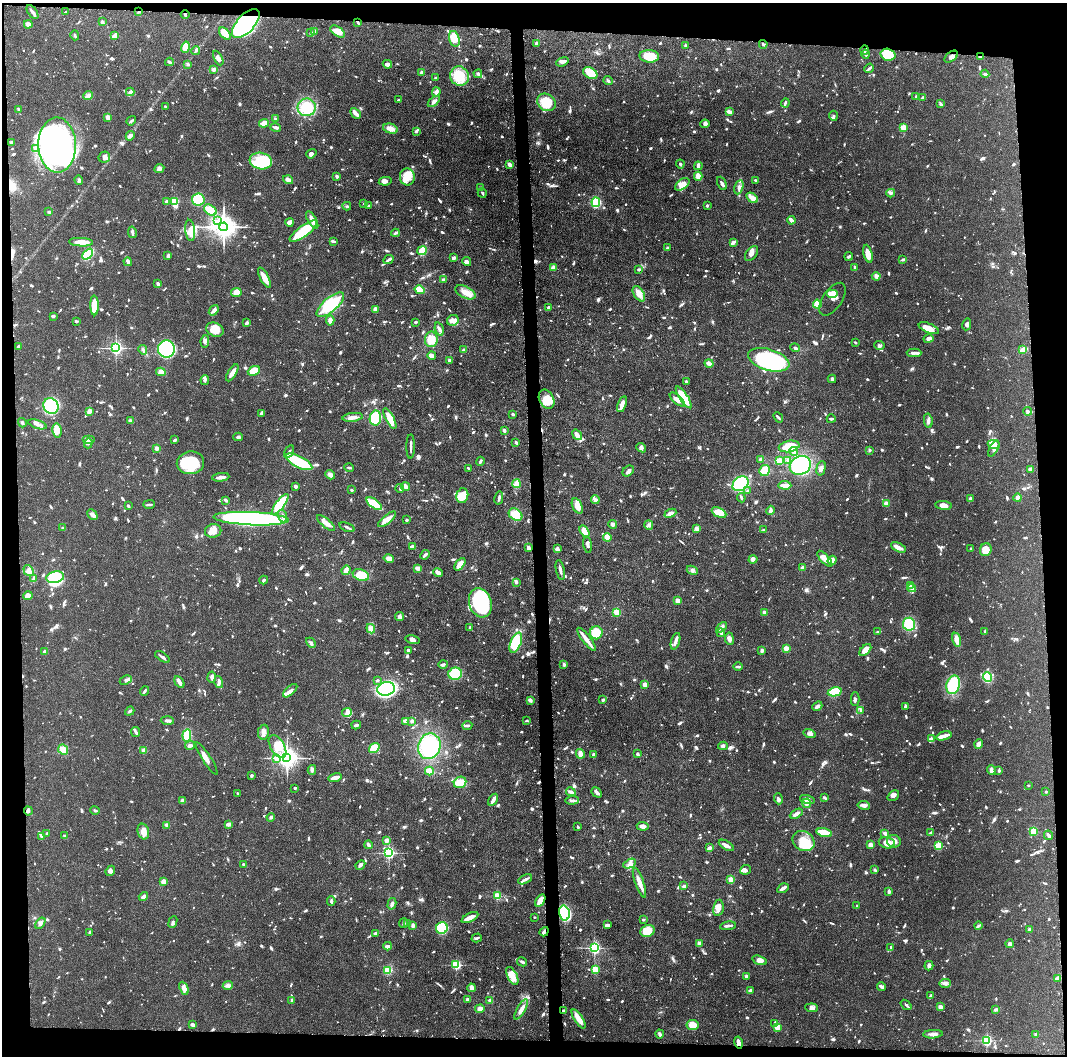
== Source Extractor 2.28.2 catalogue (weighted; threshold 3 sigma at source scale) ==
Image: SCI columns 7-4265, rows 12-4225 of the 4271 x 4239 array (HDU 1 of 3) = the unmasked area's bounding box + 8 px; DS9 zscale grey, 4 x 4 block average (1 PNG px = mean of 4 x 4 image px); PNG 1069 x 1058 px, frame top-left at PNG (2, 3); each listed source drawn as its Kron ellipse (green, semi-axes under 4 px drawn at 4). Shown black and unused: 9% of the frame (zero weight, under 3 of 6 exposures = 1% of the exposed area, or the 3 px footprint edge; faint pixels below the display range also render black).
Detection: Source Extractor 2.28.2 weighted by HDU 2 'WHT'. Background 0.0477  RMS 0.0026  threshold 0.0107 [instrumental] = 3 sigma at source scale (4.09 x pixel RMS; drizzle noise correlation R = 1.36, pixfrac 0.8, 0.05/0.05 arcsec/px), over >= 5 px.
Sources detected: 1816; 5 too faint to see at this stretch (4 x 4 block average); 12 inside a brighter object's white glare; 10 cosmic-ray / hot-pixel residue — neither listed nor drawn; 51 coinciding with a brighter row at this scale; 83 inside a brighter listed object's ellipse — not listed separately; of the other 1655, all 500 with FLUX_AUTO >= 2.4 (the completeness limit of this list) listed and drawn (1155 fainter detections not listed), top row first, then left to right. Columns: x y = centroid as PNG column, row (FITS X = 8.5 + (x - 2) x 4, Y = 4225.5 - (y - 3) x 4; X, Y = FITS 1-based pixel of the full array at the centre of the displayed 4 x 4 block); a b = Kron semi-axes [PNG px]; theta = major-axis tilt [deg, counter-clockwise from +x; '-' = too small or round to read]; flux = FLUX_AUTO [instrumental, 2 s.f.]
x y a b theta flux
139 11 2 2 - 3.5
33 12 8 2 -55 6.5
65 12 4 2 - 2.5
185 14 4 2 - 3.2
102 22 4 3 - 2.8
358 22 3 2 - 2.9
246 23 18 8 48 330
28 24 4 3 - 13
315 31 4 3 - 2.8
311 32 3 2 - 3.1
338 32 8 4 -32 16
225 33 7 4 -49 23
75 35 5 2 - 2.9
115 36 3 2 - 9.7
454 39 8 5 -76 19
537 44 3 2 - 5.5
763 44 4 2 - 2.5
685 46 3 2 - 3.3
185 47 5 3 - 29
196 50 4 3 - 2.9
865 50 4 2 - 5.2
866 54 5 3 - 3.3
888 55 7 6 - 45
649 56 10 6 -3 33
980 56 4 2 - 2.5
951 57 7 5 37 5
218 58 8 2 -62 5.8
169 62 4 2 - 3.4
562 62 6 2 21 7.2
188 64 2 2 - 3.9
387 64 5 3 - 7
869 68 5 2 - 3.8
214 69 3 3 - 3.8
421 72 3 2 - 3
590 73 7 5 -30 27
478 74 4 3 - 5.9
985 74 4 2 - 3.5
459 76 10 9 - 40
435 78 2 2 - 3.4
608 81 5 3 - 2.9
130 92 4 3 - 4
436 92 5 3 - 5.8
88 96 5 3 - 6.5
916 97 3 2 - 2.4
923 97 3 2 - 4.9
398 100 3 2 - 3.1
434 101 7 3 39 5.5
546 102 10 8 -39 43
785 103 5 2 - 4.5
941 104 3 2 - 3.1
165 106 3 2 - 2.8
307 107 9 9 - 50
18 109 4 2 - 2.6
729 112 3 2 - 7.7
356 113 6 2 -46 11
833 116 5 3 - 3.5
108 118 4 2 - 7.6
275 119 3 2 - 2.5
131 121 5 2 - 3.3
264 123 5 3 - 12
705 124 5 4 - 4.3
276 127 5 3 - 4.4
903 127 2 2 - 66
390 129 7 5 -15 11
416 131 2 2 - 4.6
130 136 5 4 - 3.7
11 142 3 2 - 3.2
57 145 27 19 -88 620
35 148 3 3 - 2.4
311 154 5 3 - 3.9
104 157 6 5 - 6.6
261 161 11 8 -9 61
680 164 4 3 - 2.4
510 165 3 2 - 7.6
698 166 4 2 - 7.5
159 168 5 4 - 4.4
698 176 4 3 - 13
337 177 3 2 - 5.1
407 177 8 7 - 17
79 180 5 2 - 3.1
288 180 5 2 - 9
755 180 2 2 - 2.7
385 181 6 4 10 6.2
722 183 7 3 -65 3.6
682 184 8 5 36 10
739 187 7 3 76 5.1
481 188 2 2 - 2.6
482 193 5 2 - 2.6
891 193 4 3 - 3.6
752 198 6 3 -34 14
198 199 6 6 - 84
174 201 3 2 - 100
167 202 2 2 - 8.2
596 202 5 3 - 75
364 204 2 2 - 2.8
369 205 2 2 - 3.1
707 205 2 2 - 3.1
347 206 4 3 - 2.5
210 210 7 4 -35 22
49 212 3 2 - 2.7
312 220 9 3 -60 12
791 220 4 2 - 7.9
217 221 4 2 - 2.7
289 222 4 3 - 7.3
224 227 4 4 - 2100
190 230 10 5 -84 10
303 231 16 5 36 64
132 232 6 2 -79 4.3
395 233 4 2 - 4.4
333 241 4 2 - 2.5
81 242 12 3 -2 17
733 242 4 3 - 5.7
668 248 3 3 - 2.4
422 251 5 4 - 33
88 254 6 4 47 75
752 254 8 5 53 7.7
868 254 9 4 -75 18
168 256 4 3 - 4
849 256 4 2 - 3.4
453 258 3 2 - 5.2
903 259 4 2 - 2.9
388 260 6 2 25 3.8
467 261 4 3 - 5.2
128 262 4 2 - 4.2
553 268 2 2 - 27
855 268 4 2 - 2.7
639 270 2 2 - 3.4
876 276 4 4 - 3.9
264 278 11 3 -63 17
443 279 2 2 - 3.8
158 284 3 2 - 5
419 290 5 3 - 24
236 292 5 4 - 15
465 292 11 5 -27 15
639 294 8 5 -58 12
833 294 6 4 0 24
833 299 19 9 56 13
817 304 4 3 - 24
94 305 10 4 -88 32
330 305 17 7 40 81
549 308 2 2 - 15
214 310 6 4 53 6.1
375 310 2 2 - 22
53 316 3 2 - 3.2
330 320 5 3 - 8.6
453 320 6 5 - 6.3
76 321 3 2 - 3.2
416 322 2 2 - 3.3
247 323 3 2 - 6.8
967 324 6 4 80 6.3
929 328 11 4 -23 16
439 329 7 3 -74 4.6
215 330 9 6 -22 19
928 338 5 3 - 3.6
431 339 8 6 81 21
205 341 6 3 82 4.5
855 342 2 2 - 2.7
18 346 2 2 - 6
879 346 5 3 - 3.3
116 348 2 2 - 420
795 348 5 3 - 3
166 349 9 8 - 180
143 350 4 3 - 3
463 350 3 2 - 3.5
1023 350 4 2 - 28
914 353 7 2 -1 6.3
432 355 4 3 - 7.6
769 360 21 10 -17 310
450 361 4 3 - 3.4
709 363 5 2 - 8.8
254 371 6 4 23 20
161 372 4 3 - 14
232 373 9 2 58 13
832 379 4 3 - 3.5
205 380 5 3 - 5.8
686 381 2 2 - 6.7
684 397 13 3 -56 59
547 399 10 7 -64 22
677 400 9 4 -42 11
622 404 8 3 71 10
51 406 8 7 - 66
89 411 3 2 - 8.1
1027 411 4 3 - 2.8
261 413 4 2 - 3.5
513 414 2 2 - 4.4
353 417 10 3 7 8.6
778 417 6 2 -50 3
375 418 7 5 81 120
390 419 11 4 -63 18
831 419 4 2 - 2.8
130 420 3 2 - 4
928 421 7 3 -79 4.5
22 423 5 2 - 2.7
37 424 9 3 -18 5.3
57 430 7 4 -81 18
504 430 3 2 - 5.2
577 435 6 3 -52 9.2
238 437 4 3 - 2.9
89 439 6 4 0 5.4
174 440 3 2 - 2.8
88 443 5 4 - 4.3
516 443 4 2 - 3.2
994 445 6 3 -21 15
411 446 12 2 90 4.6
789 446 10 5 11 41
157 448 2 2 - 23
641 448 5 3 - 3.4
994 449 8 3 61 7.6
869 450 2 2 - 9.2
289 451 7 2 59 3.4
793 451 4 3 - 5.8
761 459 3 2 - 4
788 460 3 2 - 3.4
480 461 4 2 - 2.7
779 461 3 2 - 27
299 462 14 5 -27 94
190 463 14 11 9 78
800 465 11 9 27 110
349 467 5 2 - 2.4
821 468 7 4 75 5.7
469 469 3 2 - 4.1
1031 469 3 3 - 8.3
764 470 6 5 - 30
628 471 6 5 - 4.1
330 475 5 3 - 9.4
221 477 8 2 7 7.7
516 484 4 2 - 27
741 484 9 6 38 110
785 485 6 2 -4 12
295 487 3 3 - 2.4
405 487 4 3 - 7.4
400 488 4 2 - 2.8
352 490 2 2 - 3.3
748 491 3 2 - 4.3
462 496 7 6 - 27
499 498 6 2 78 3.6
741 498 4 2 - 3.8
1018 498 4 2 - 10
970 499 3 2 - 4.8
226 500 2 2 - 5.2
595 500 4 3 - 4.2
886 503 4 3 - 6.4
149 504 6 2 1 2.4
280 504 12 4 54 81
374 504 9 4 -37 43
944 505 8 4 -6 9.3
128 506 2 2 - 3.6
577 506 8 4 -64 14
770 510 5 3 - 4.2
670 513 6 4 23 7.8
719 513 8 4 -26 24
92 515 6 3 -44 7.2
516 515 7 5 -39 29
283 516 6 3 -72 5.4
251 519 37 6 -3 510
387 519 11 4 40 10
406 520 2 2 - 3.4
326 523 11 3 -40 15
613 524 4 4 - 4.5
649 525 5 4 - 4.1
347 527 8 2 -21 2.9
63 528 3 2 - 3.3
697 529 4 3 - 5.9
764 530 3 2 - 3.2
213 531 8 6 12 14
585 531 6 4 -60 18
607 537 4 3 - 15
588 545 8 3 -81 6.3
412 546 3 2 - 5.9
898 547 8 3 -26 9.8
528 548 3 2 - 10
971 548 2 2 - 2.7
557 549 3 3 - 4.9
986 550 6 5 - 20
425 555 5 2 - 4.8
389 558 5 4 - 10
753 559 4 2 - 4.1
825 559 10 4 -48 12
832 560 5 4 - 9
460 564 7 3 52 15
417 568 3 2 - 7.2
803 568 3 2 - 7.1
346 570 5 3 - 8.2
560 570 10 2 -78 5.4
692 570 6 3 -23 3.3
28 571 6 4 -55 6.7
438 573 5 2 - 11
361 575 8 5 -21 37
55 577 9 5 10 55
34 579 3 2 - 8.5
264 580 4 2 - 2.5
516 582 4 3 - 2.7
910 586 2 2 - 6.8
912 588 4 4 - 5.8
28 596 4 3 - 9.6
678 601 4 3 - 9.6
480 603 15 11 -72 200
617 612 2 2 - 69
764 612 2 2 - 18
399 617 4 4 - 4.7
909 624 6 6 - 49
470 627 2 2 - 3.8
722 627 6 4 48 7.2
371 629 5 4 - 7.1
985 631 4 2 - 2.5
878 632 4 3 - 2.6
596 633 6 6 - 40
721 633 4 3 - 3
586 639 14 3 -52 13
729 639 6 4 -82 5.3
413 640 7 3 -13 6.3
957 640 7 3 -76 17
675 641 8 3 72 7.5
311 643 6 2 -44 2.8
516 643 11 5 68 90
786 648 2 2 - 32
408 650 4 3 - 6.2
865 650 7 4 48 13
45 651 4 2 - 6.4
762 651 3 2 - 4.7
162 657 8 2 -33 4
443 664 4 2 - 4.2
564 664 3 3 - 3.1
738 667 5 2 - 4.8
455 674 7 6 - 49
212 677 5 2 - 4.4
987 677 5 4 - 45
126 680 6 3 26 4.6
377 680 3 2 - 2.8
179 682 6 2 -58 13
219 682 6 3 -73 4.2
645 685 2 2 - 34
953 685 9 6 75 92
386 689 9 7 10 410
144 691 5 2 - 3.7
290 691 9 3 42 6.2
835 692 7 4 12 36
855 699 7 2 -88 3.7
530 700 4 3 - 4
603 700 3 2 - 3.2
817 706 5 3 - 4.7
905 706 3 2 - 3.3
861 710 4 3 - 3.4
130 711 5 2 - 2.8
347 712 5 4 - 5.1
167 720 6 2 -3 4.3
406 721 3 2 - 9.2
412 721 2 2 - 6.9
526 721 3 2 - 2.4
356 725 5 2 - 3.1
467 725 5 2 - 4.5
136 732 5 2 - 2.9
263 732 7 5 79 7.4
810 733 6 4 -16 5.3
187 735 6 4 82 38
944 736 8 2 17 14
931 738 3 2 - 2.5
979 744 5 3 - 9.6
190 746 5 3 - 5.4
278 746 13 7 -59 23
429 746 13 11 67 98
723 746 5 3 - 3.2
374 748 6 4 36 37
63 750 5 4 - 18
144 751 2 2 - 30
580 754 5 4 - 9.2
637 754 3 3 - 2.6
594 755 3 3 - 6.1
207 758 19 3 -58 8.6
277 758 3 2 - 21
287 758 3 3 - 1100
312 770 5 3 - 3
991 770 4 3 - 9.1
429 771 4 2 - 19
999 771 3 3 - 2.8
251 776 2 2 - 7.7
335 778 7 2 14 11
460 782 6 5 - 26
1028 785 2 2 - 2.4
295 788 2 2 - 2.4
1046 791 2 2 - 4.8
571 792 5 3 - 4.4
597 792 6 2 -48 5.8
238 794 3 2 - 2.9
893 796 6 4 40 5.1
825 798 4 2 - 3.5
778 799 5 3 - 4
807 799 7 4 -15 6.3
493 800 6 2 59 9.5
572 800 7 2 3 3.9
183 801 4 3 - 6.9
807 803 5 3 - 5.7
864 805 6 3 -9 5.8
95 810 5 3 - 2.6
28 811 4 3 - 2.8
796 814 7 2 29 8.8
271 817 4 3 - 2.9
229 824 4 2 - 8.8
167 825 3 2 - 8.8
643 826 6 3 -6 5.3
578 827 3 2 - 2.6
1034 831 3 3 - 22
143 832 8 5 -73 12
931 832 3 2 - 3.1
47 833 2 2 - 2.6
824 833 7 3 -14 26
885 833 3 2 - 6.1
1048 835 5 3 - 4
42 836 4 2 - 3.4
64 836 4 2 - 3.3
387 840 4 3 - 5.3
804 841 11 9 -35 27
894 841 7 6 - 9.3
887 843 8 5 -12 13
368 845 4 3 - 4.4
726 845 8 3 -32 8.2
871 845 4 3 - 7.6
938 846 2 2 - 94
709 848 3 2 - 8.6
389 853 2 2 - 270
244 864 3 2 - 3
630 864 7 4 28 6.7
360 865 5 2 - 4.2
746 870 5 4 - 4.3
875 870 3 3 - 2.5
110 871 5 4 - 4.3
525 879 7 3 25 4.1
731 880 2 2 - 56
164 881 4 3 - 5.4
639 883 15 3 -70 19
684 886 4 2 - 2.7
783 888 6 2 30 7.3
889 892 3 2 - 5.3
143 896 5 2 - 4.9
497 896 2 2 - 84
331 901 5 2 - 3.3
540 901 7 4 58 16
392 904 6 3 75 3.5
857 906 2 2 - 2.8
718 908 8 5 80 11
564 913 7 5 -78 150
470 917 9 3 26 12
534 917 2 2 - 2.5
643 920 2 2 - 3.2
173 922 6 2 66 3.9
40 923 6 3 55 5.5
404 923 5 2 - 2.6
407 923 3 2 - 3.8
607 925 4 2 - 7.2
413 926 3 3 - 4.3
728 926 8 2 9 4.3
978 926 4 2 - 2.7
442 928 6 5 - 150
1030 929 3 2 - 9.1
648 931 7 6 - 32
89 932 3 2 - 3.8
544 932 5 2 - 5.2
375 933 3 2 - 2.8
477 938 5 2 - 3.4
699 943 3 3 - 7.6
1010 944 4 3 - 3.9
388 946 4 2 - 7.1
891 947 2 2 - 3.4
594 948 2 2 - 330
760 960 7 4 -18 8.7
522 962 5 2 - 3.4
456 965 2 2 - 170
929 966 5 3 - 5.3
595 969 3 3 - 19
388 970 4 3 - 23
512 976 10 5 -64 16
746 976 2 2 - 7.6
1057 979 3 3 - 3.9
945 983 6 4 3 5.1
228 985 5 3 - 4.1
881 987 4 3 - 3.5
184 988 7 3 -67 9.7
471 988 4 4 - 5.2
750 990 3 2 - 4.1
930 995 4 2 - 2.5
467 999 2 2 - 9
292 1000 4 2 - 2.5
490 1000 3 2 - 4.6
906 1005 6 2 -38 2.6
940 1007 3 2 - 7.3
812 1008 6 4 -6 5.2
480 1009 5 4 - 7.2
521 1009 11 3 60 10
996 1009 4 2 - 3.5
563 1011 2 2 - 2.9
579 1019 11 3 -58 23
775 1023 3 2 - 6.3
192 1025 3 2 - 5.6
692 1025 6 5 - 16
777 1027 4 3 - 22
660 1034 4 3 - 3.6
933 1034 10 3 4 6.8
1036 1034 2 2 - 14
987 1040 2 2 - 200
738 1043 6 2 -76 8.8
Overlapping masked pixels (flux is a lower limit): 10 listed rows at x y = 139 11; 185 14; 358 22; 246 23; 865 50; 980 56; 564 913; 544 932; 563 1011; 738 1043
Diffuse or blended objects may show on this block-average render without a row.